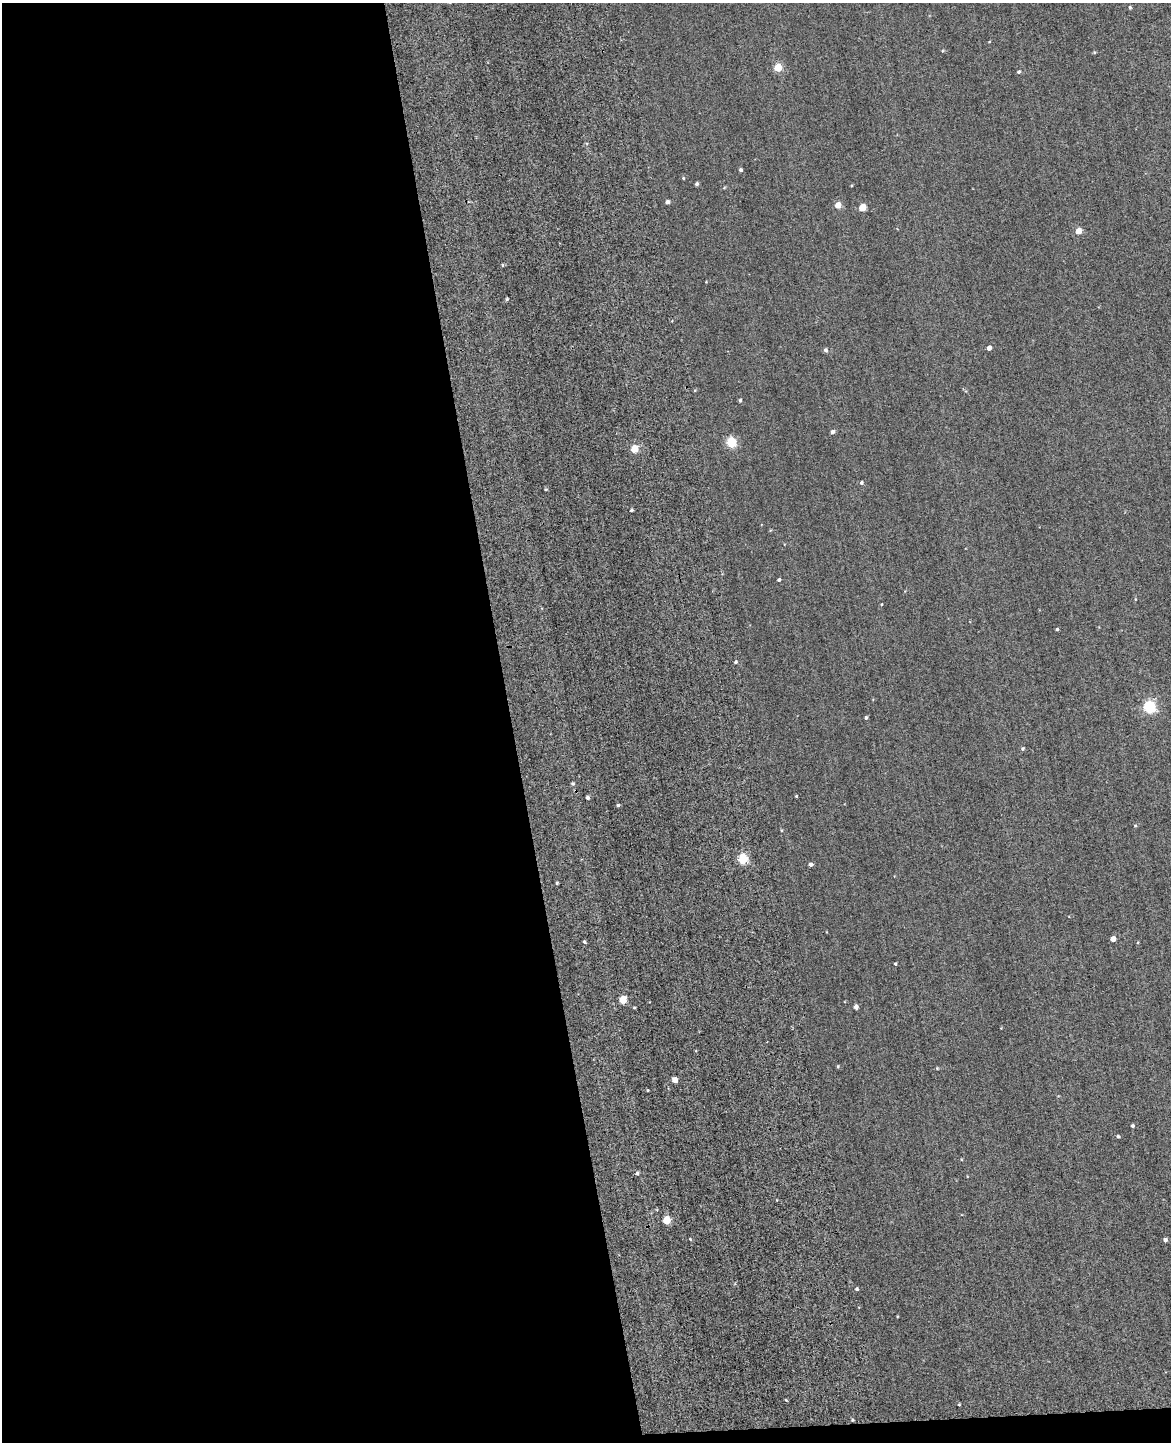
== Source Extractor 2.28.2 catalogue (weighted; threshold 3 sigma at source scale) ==
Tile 9 of 4 x 3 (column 1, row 3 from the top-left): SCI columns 42-1210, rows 477-1916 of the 4981 x 4952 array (HDU 1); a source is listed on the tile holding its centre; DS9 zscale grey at full resolution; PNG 1173 x 1444 px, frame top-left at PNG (2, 3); no overlay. Shown black and unused: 44% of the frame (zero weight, under 2 of 3 exposures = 12% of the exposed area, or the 3 px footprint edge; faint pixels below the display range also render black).
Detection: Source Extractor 2.28.2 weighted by HDU 2 'WHT'; one run over the whole footprint, this tile lists its part. Background 0.58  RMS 3.4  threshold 15.2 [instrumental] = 3 sigma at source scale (4.5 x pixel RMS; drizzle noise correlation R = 1.50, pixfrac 1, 0.05/0.05 arcsec/px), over >= 5 px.
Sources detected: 62; all 62 listed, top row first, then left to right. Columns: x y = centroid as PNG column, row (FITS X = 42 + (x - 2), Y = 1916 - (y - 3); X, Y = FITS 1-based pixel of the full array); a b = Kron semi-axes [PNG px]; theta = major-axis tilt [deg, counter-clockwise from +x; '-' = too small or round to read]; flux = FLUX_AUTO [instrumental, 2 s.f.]
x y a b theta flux
1130 7 4 3 - 430
989 42 4 2 - 250
942 51 4 4 - 340
1094 52 5 3 - 290
778 68 5 5 - 12000
1019 72 5 4 - 610
741 170 4 3 - 650
683 178 4 4 - 290
697 184 4 3 - 670
851 186 4 3 - 250
724 188 5 3 - 330
667 202 4 4 - 1200
838 205 5 4 - 4300
862 208 5 4 - 7600
1078 231 5 4 - 4600
502 265 5 3 - 310
507 299 4 3 - 410
989 348 4 4 - 2100
826 350 5 5 - 790
695 390 5 3 - 270
740 400 4 3 - 470
832 432 4 4 - 1200
731 443 5 5 - 23000
634 449 5 5 - 9300
861 483 5 5 - 620
546 489 5 3 - 290
631 510 4 3 - 600
779 580 4 4 - 560
1135 599 5 3 - 270
881 604 3 3 - 240
1057 629 3 3 - 430
735 662 4 3 - 580
1149 707 6 5 - 46000
866 718 3 3 - 580
1022 749 5 5 - 460
573 784 5 4 - 450
796 796 3 3 - 280
587 797 4 3 - 720
618 805 4 4 - 550
1135 826 4 4 - 340
781 830 5 3 - 290
743 859 5 5 - 21000
811 864 4 4 - 930
557 883 3 3 - 370
1113 939 4 4 - 3000
584 942 4 3 - 470
895 964 3 3 - 430
623 1000 5 5 - 9400
856 1007 5 4 - 1300
634 1008 4 3 - 320
838 1066 4 3 - 370
675 1080 4 4 - 3200
1132 1126 4 4 - 600
1118 1137 4 4 - 510
637 1173 5 4 - 680
667 1220 5 5 - 11000
690 1239 4 3 - 280
1165 1240 4 4 - 1100
857 1289 4 4 - 550
786 1400 4 3 - 300
959 1404 3 3 - 320
852 1420 4 4 - 340